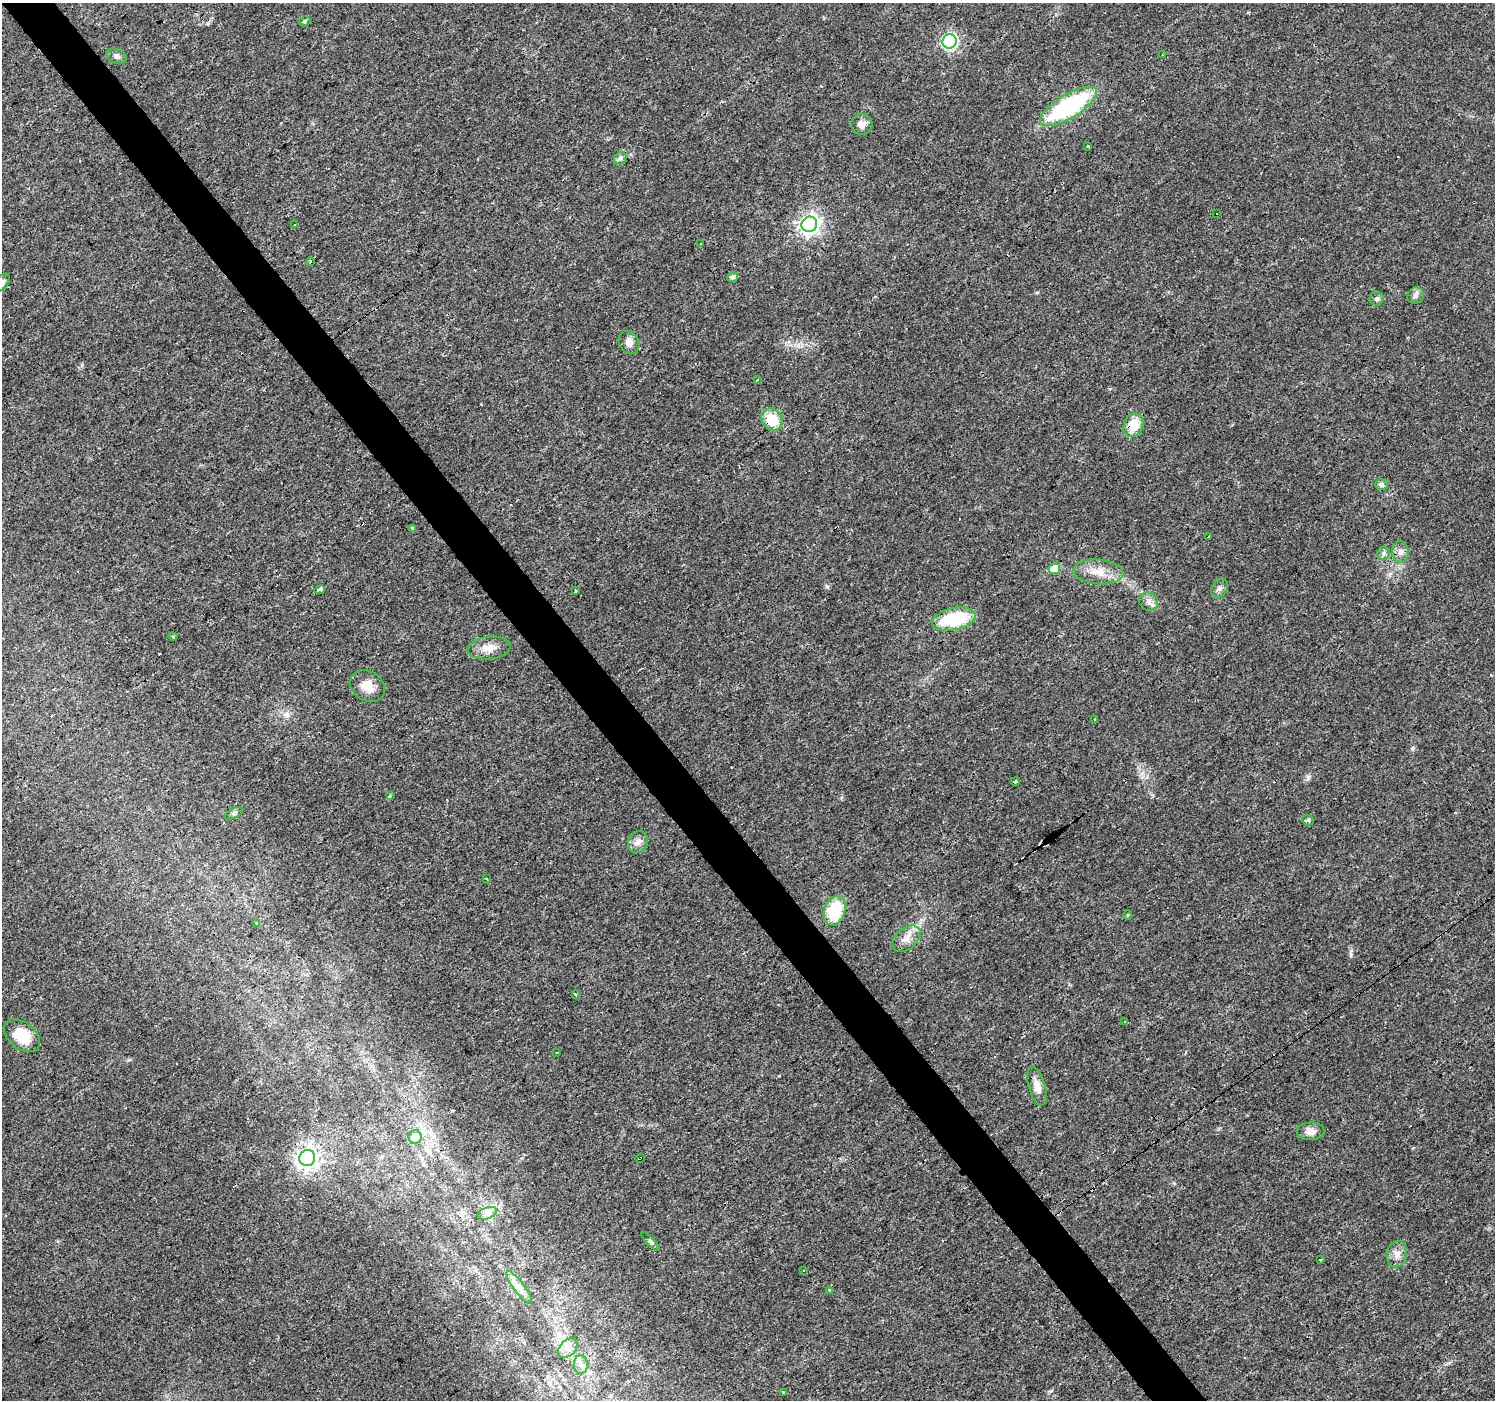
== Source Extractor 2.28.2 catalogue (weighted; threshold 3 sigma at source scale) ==
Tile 11 of 4 x 4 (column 3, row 3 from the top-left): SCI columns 2987-4479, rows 1530-2927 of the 5973 x 5915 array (HDU 1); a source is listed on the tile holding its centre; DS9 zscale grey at full resolution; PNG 1497 x 1402 px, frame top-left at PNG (2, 3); each listed source drawn as its Kron ellipse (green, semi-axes under 4 px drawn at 4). Shown black and unused: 4% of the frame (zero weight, under 3 of 4 exposures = <1% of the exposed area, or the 3 px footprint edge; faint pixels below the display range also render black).
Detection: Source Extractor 2.28.2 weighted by HDU 2 'WHT'; one run over the whole footprint, this tile lists its part. Background 0.0154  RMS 0.0032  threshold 0.0144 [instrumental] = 3 sigma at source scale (4.5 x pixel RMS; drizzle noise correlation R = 1.50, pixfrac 1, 0.0396/0.0396 arcsec/px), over >= 5 px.
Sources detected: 82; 16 cosmic-ray / hot-pixel residue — neither listed nor drawn; the other 66 listed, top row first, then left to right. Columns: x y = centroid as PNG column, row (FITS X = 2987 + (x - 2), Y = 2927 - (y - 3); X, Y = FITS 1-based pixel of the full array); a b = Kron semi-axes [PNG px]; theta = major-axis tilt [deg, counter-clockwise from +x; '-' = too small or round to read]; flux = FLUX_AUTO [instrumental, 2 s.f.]
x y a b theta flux
305 21 6 5 - 0.56
949 41 7 7 - 66
1162 55 3 2 - 0.24
117 56 10 7 -23 1.2
1068 106 32 12 31 41
862 124 10 10 - 2.2
1088 146 3 3 - 1.5
620 158 7 5 44 0.75
1217 214 3 2 - 0.35
809 224 8 7 - 150
295 225 3 3 - 0.27
701 244 3 2 - 0.42
311 262 4 3 - 0.58
733 277 5 5 - 1.3
2 283 10 6 51 1.4
1416 295 9 7 47 1.1
1377 299 7 7 - 0.79
629 342 12 9 -57 2
758 380 3 3 - 0.97
772 419 12 10 -46 8
1133 425 12 9 67 7.2
1381 485 6 5 - 1.2
412 528 3 3 - 3.3
1209 537 3 3 - 13
1400 552 10 8 -88 1.6
1383 553 6 6 - 0.84
1054 569 6 5 - 5.8
1098 572 25 12 -5 5.6
1219 588 10 7 58 1.2
319 590 5 3 - 2.9
576 591 3 3 - 1.7
1149 601 10 9 - 1.7
954 619 22 11 12 17
173 637 4 4 - 0.3
489 648 21 11 6 3.8
367 686 18 14 -31 4.3
1095 720 3 2 - 0.41
1015 781 4 3 - 2.8
390 796 3 3 - 1.5
234 813 10 5 27 0.7
1308 820 6 5 - 0.54
638 842 11 9 59 1.9
486 878 3 2 - 0.61
835 911 15 10 72 16
1128 915 5 4 - 0.35
256 923 3 3 - 0.67
906 939 16 10 41 3.1
575 995 3 3 - 1.1
1124 1022 3 3 - 0.69
22 1036 20 13 -38 8
557 1053 3 3 - 0.78
1037 1086 20 8 -73 3.2
1311 1131 14 9 2 2.3
415 1137 6 6 - 5.3
307 1158 8 8 - 230
640 1158 5 3 - 4.2
487 1213 10 5 22 1.5
651 1242 12 4 -45 0.71
1397 1254 13 10 77 2.4
1320 1260 3 3 - 0.66
803 1270 3 3 - 1.2
519 1287 20 5 -53 2.4
830 1290 4 3 - 0.71
568 1348 11 7 46 2.3
581 1365 9 7 89 1.6
783 1392 4 3 - 2.2
Overlapping masked pixels (flux is a lower limit): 6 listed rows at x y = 772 419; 1133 425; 367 686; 835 911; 307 1158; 640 1158
Isophote crosses this tile's border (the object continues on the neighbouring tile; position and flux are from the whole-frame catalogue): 1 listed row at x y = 2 283
Unlisted compact peaks at least as high as the median listed source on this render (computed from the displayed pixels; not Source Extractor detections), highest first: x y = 1351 955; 1412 748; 1051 1391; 1308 777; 82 365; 779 1076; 798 346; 1037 292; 826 586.